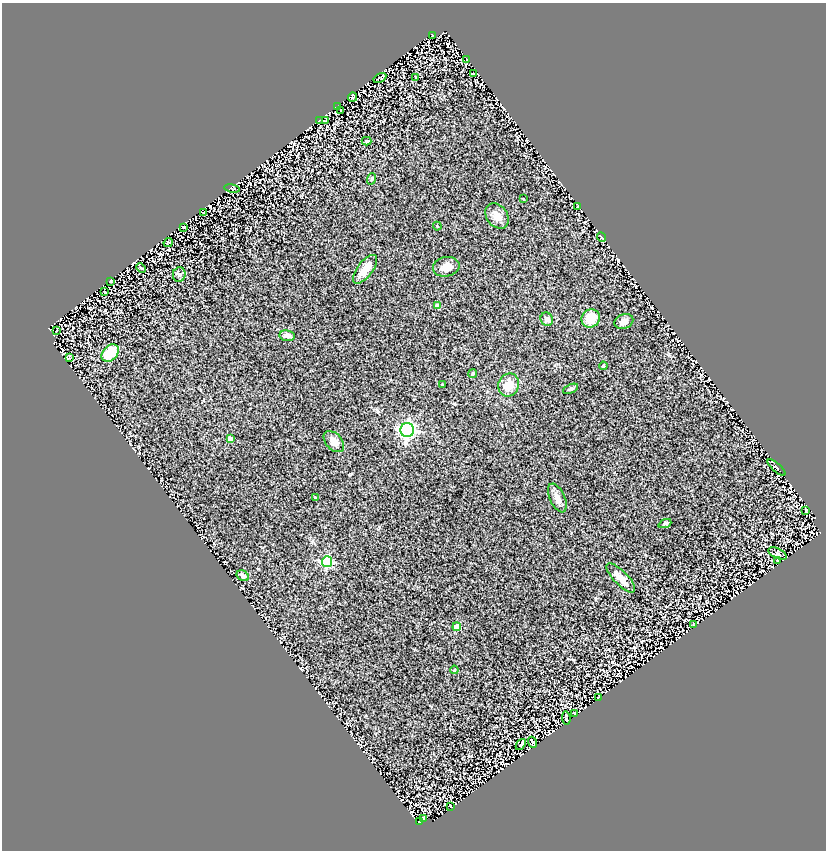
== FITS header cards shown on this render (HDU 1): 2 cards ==
NAXIS1  =                  824
NAXIS2  =                  848

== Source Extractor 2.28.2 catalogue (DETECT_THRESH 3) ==
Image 824 x 848 px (HDU 1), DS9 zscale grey, 1 PNG px = 1 image px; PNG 828 x 852 px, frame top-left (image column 1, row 848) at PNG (2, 3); each listed source drawn as its Kron ellipse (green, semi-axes under 4 px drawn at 4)
Background 1.32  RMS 0.16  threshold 0.492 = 3 sigma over >= 5 px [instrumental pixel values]
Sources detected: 64; all 64 listed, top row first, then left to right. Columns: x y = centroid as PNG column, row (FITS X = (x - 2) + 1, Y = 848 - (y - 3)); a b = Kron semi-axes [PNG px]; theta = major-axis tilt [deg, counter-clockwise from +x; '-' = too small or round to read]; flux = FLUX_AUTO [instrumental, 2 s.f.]
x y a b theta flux
432 36 4 2 - 7.5
467 60 4 2 - 7.9
473 74 3 2 - 9.3
380 78 7 3 30 20
416 78 3 2 - 13
353 97 5 3 - 14
337 107 4 2 - 8.5
341 111 3 2 - 7.9
319 121 2 2 - 5.8
325 121 3 2 - 8.8
367 141 5 4 - 11
371 179 6 3 69 12
232 188 8 2 -10 8.8
524 199 2 2 - 6.8
578 207 4 2 - 8.8
203 212 3 2 - 8.2
497 216 14 10 -50 84
437 226 4 3 - 8.4
183 227 4 2 - 11
601 237 5 2 - 9.7
168 243 5 2 - 11
446 267 13 9 11 83
141 268 5 3 - 8.8
365 269 17 7 52 130
179 274 7 6 - 30
110 281 3 2 - 8.5
105 292 3 2 - 7.8
437 306 4 4 - 66
591 318 9 9 - 190
547 319 7 6 - 37
624 322 10 7 23 58
57 331 3 2 - 9.8
287 336 7 5 -9 44
110 353 10 7 47 280
69 358 4 2 - 8.1
603 366 4 4 - 14
473 374 4 4 - 18
442 385 3 2 - 13
509 385 12 10 68 140
570 389 8 4 25 17
407 430 7 7 - 3600
230 439 4 4 - 110
334 442 12 8 -47 85
776 467 11 3 -41 16
315 497 3 2 - 7.2
557 498 15 7 -65 67
806 510 4 2 - 10
665 524 6 4 23 16
778 554 10 5 -27 17
777 560 2 2 - 8.9
327 562 5 5 - 960
243 576 7 5 -33 49
621 578 19 7 -45 91
694 624 4 2 - 9.3
457 627 4 4 - 210
454 670 4 4 - 13
598 697 3 2 - 6.8
574 713 3 2 - 8.8
566 718 7 3 -85 18
532 742 5 3 - 7.7
521 744 6 3 51 23
451 806 3 2 - 8.6
424 819 3 2 - 8.3
420 821 3 2 - 8